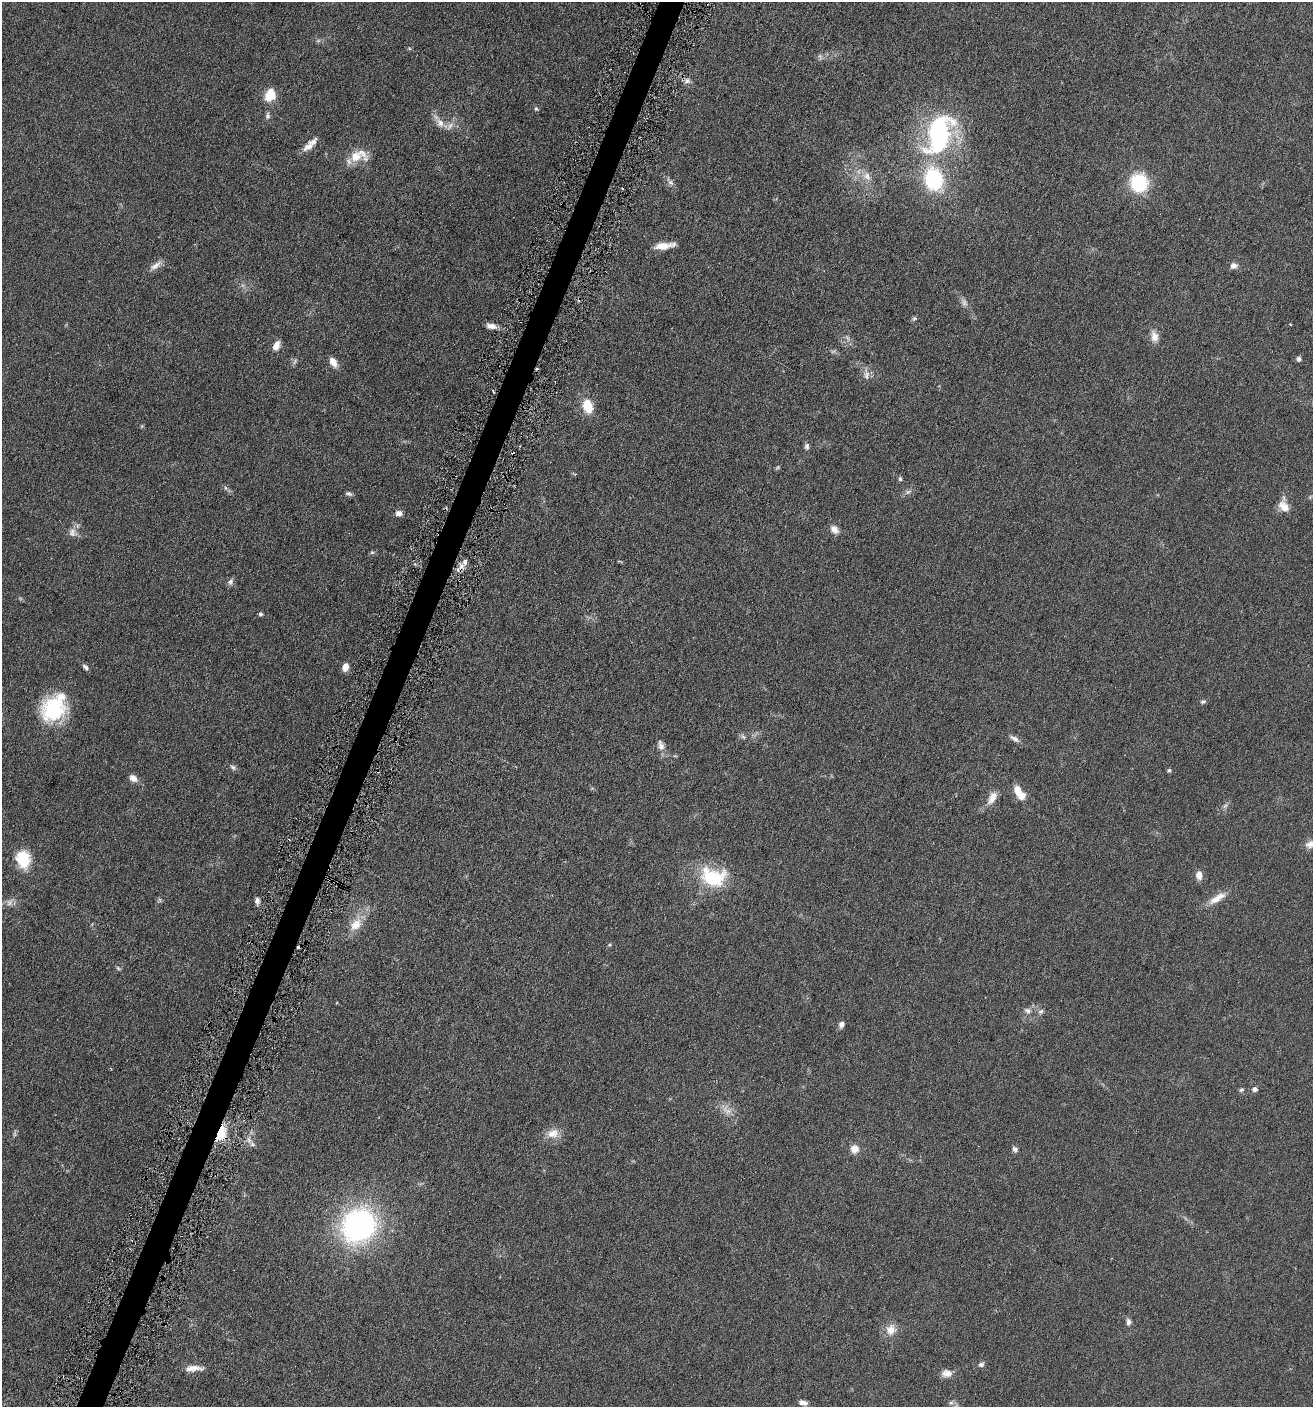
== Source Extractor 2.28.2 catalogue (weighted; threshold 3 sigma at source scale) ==
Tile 7 of 4 x 4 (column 3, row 2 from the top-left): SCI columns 2763-4073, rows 2825-4229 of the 5662 x 5646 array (HDU 1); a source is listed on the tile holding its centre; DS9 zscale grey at full resolution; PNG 1315 x 1409 px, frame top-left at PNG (2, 2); no overlay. Shown black and unused: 2% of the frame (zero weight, under 3 of 6 exposures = <1% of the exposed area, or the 3 px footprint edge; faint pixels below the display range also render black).
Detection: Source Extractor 2.28.2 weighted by HDU 2 'WHT'; one run over the whole footprint, this tile lists its part. Background 0.0496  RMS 0.0059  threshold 0.0241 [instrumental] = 3 sigma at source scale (4.09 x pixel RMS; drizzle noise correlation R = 1.36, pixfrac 0.8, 0.05/0.05 arcsec/px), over >= 5 px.
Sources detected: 98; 7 too faint to see at this stretch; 5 cosmic-ray / hot-pixel residue — not listed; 3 inside a brighter listed object's ellipse — not listed separately; the other 83 listed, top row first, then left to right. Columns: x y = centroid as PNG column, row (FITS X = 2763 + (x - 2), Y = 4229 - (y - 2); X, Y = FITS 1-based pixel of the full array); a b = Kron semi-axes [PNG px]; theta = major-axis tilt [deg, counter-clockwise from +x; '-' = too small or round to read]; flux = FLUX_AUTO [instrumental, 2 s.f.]
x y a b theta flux
409 48 5 5 - 0.65
687 81 9 8 - 2.2
270 95 15 12 69 9.6
536 109 6 5 - 0.88
267 116 9 6 89 1.5
440 123 19 9 -38 4.9
939 134 43 25 71 88
308 146 18 9 33 4.2
358 156 24 13 9 11
867 176 13 10 -53 4.8
933 179 21 16 -76 47
670 182 15 6 -53 2.2
1139 183 14 13 - 38
664 246 22 7 7 6.9
155 266 20 7 37 3.5
1234 266 9 7 22 2.7
914 318 7 6 - 0.99
491 326 12 6 -12 3.6
1154 336 16 9 -77 4.5
276 345 11 7 69 4.8
1299 359 6 5 - 1.6
295 361 9 4 56 1.1
333 362 12 7 -60 4.7
866 375 13 8 83 3
588 406 12 8 -74 14
142 426 6 4 71 0.56
807 446 9 6 84 1.5
778 467 7 5 28 0.72
900 479 6 5 - 0.85
225 488 6 4 -88 0.84
908 492 10 6 18 1.7
349 493 8 5 -14 1.3
1284 506 18 10 -74 6.4
399 513 7 6 - 2.8
834 529 11 8 -46 3.5
73 532 13 12 - 3.9
372 552 6 5 - 0.83
465 561 7 6 - 1.7
230 582 10 7 63 1.8
260 614 4 4 - 1.2
85 667 9 5 -47 1.5
345 667 8 6 72 4.7
1203 702 7 5 16 1.1
54 709 30 27 41 36
743 736 9 5 -56 1.3
1015 739 13 6 -31 2.4
661 745 14 9 -70 3.5
233 767 10 6 -36 1.5
1169 770 6 4 25 0.79
133 778 9 6 -33 4.1
1019 793 19 9 -57 8.3
992 798 20 9 61 5.3
1225 806 9 5 41 1.5
1311 844 17 10 19 4
23 859 22 17 -78 15
1199 875 10 7 -87 3.6
713 877 30 22 -13 31
1217 898 26 9 31 6.8
159 900 7 5 62 0.96
257 900 8 6 -85 2
9 902 10 10 - 2.8
356 924 21 12 54 9.3
609 945 5 3 - 0.57
118 968 8 4 -36 0.79
1027 1011 11 9 -21 2.7
1041 1011 8 6 26 1.5
841 1024 8 6 62 2.3
1255 1089 6 5 - 2
1241 1090 7 6 - 0.94
727 1110 18 11 -42 5.6
221 1133 19 10 69 13
553 1133 18 12 14 6.3
252 1144 10 7 -51 2.1
855 1149 11 10 - 4.3
1015 1149 8 6 -55 1.7
359 1225 33 29 52 130
1128 1322 9 6 89 1.8
891 1330 16 14 51 6.2
981 1364 8 6 30 1.5
193 1368 25 7 2 5.1
947 1373 15 10 -3 4
803 1402 10 5 -13 2.7
951 1403 6 6 - 1.3
Overlapping masked pixels (flux is a lower limit): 1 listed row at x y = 221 1133
Isophote crosses this tile's border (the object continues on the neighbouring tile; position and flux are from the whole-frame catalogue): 1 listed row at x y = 1311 844